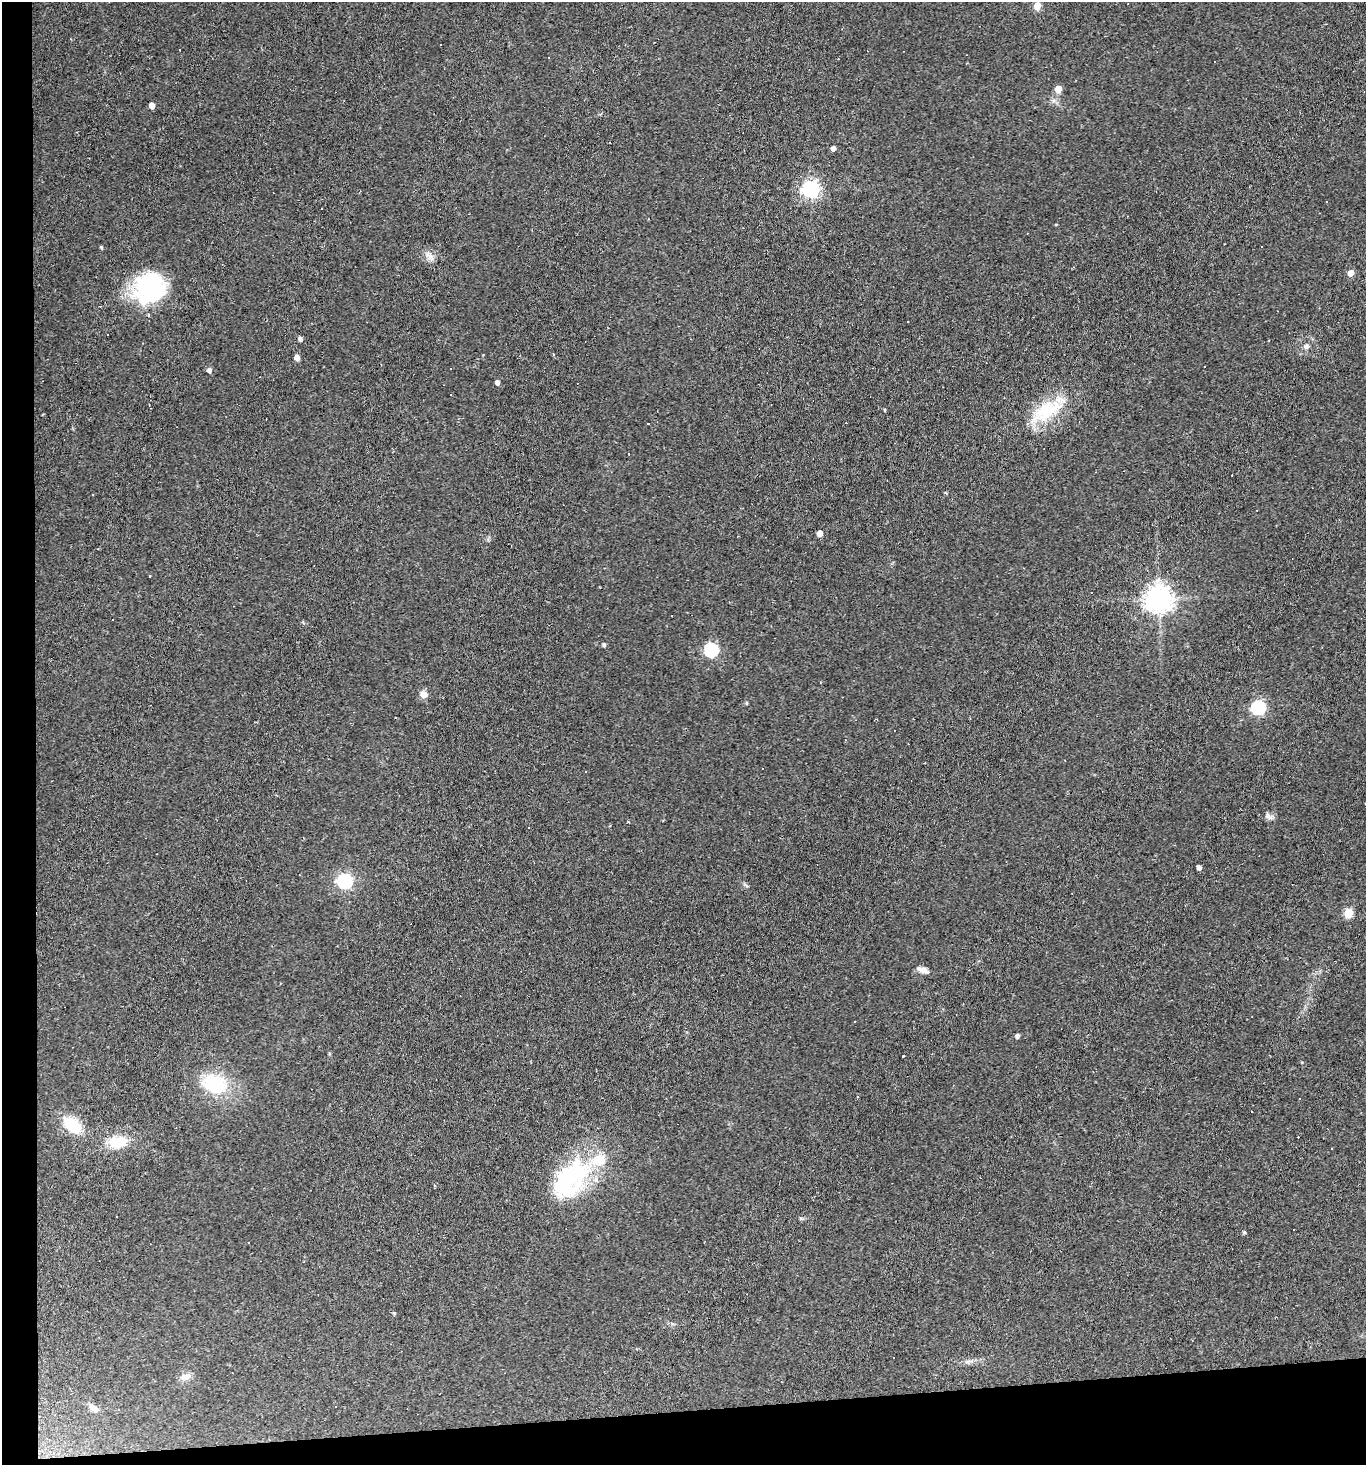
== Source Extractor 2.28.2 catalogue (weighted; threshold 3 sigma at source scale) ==
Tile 7 of 3 x 3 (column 1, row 3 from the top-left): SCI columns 124-1487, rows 1-1463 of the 4364 x 4388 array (HDU 1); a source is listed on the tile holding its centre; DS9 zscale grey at full resolution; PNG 1368 x 1467 px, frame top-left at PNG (2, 2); no overlay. Shown black and unused: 6% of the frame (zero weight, under 2 of 3 exposures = <1% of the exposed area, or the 3 px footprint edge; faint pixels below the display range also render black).
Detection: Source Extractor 2.28.2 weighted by HDU 2 'WHT'; one run over the whole footprint, this tile lists its part. Background 0.0931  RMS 0.0063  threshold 0.0285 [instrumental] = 3 sigma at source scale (4.5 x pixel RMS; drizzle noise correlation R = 1.50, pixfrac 1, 0.05/0.05 arcsec/px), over >= 5 px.
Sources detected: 73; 2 inside a brighter object's white glare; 26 cosmic-ray / hot-pixel residue — not listed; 1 inside a brighter listed object's ellipse — not listed separately; the other 44 listed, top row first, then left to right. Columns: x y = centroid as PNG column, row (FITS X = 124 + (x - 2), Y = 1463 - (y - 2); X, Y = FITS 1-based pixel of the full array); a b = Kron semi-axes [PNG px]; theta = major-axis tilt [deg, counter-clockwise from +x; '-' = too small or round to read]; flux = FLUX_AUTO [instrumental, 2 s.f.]
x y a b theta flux
1037 6 5 5 - 12
549 58 3 3 - 29
1058 89 5 5 - 11
152 105 5 4 - 4.8
833 148 4 4 - 2.5
811 189 7 6 - 230
101 247 4 4 - 0.88
429 255 16 8 -50 3.8
1351 273 5 4 - 6
150 284 48 28 22 49
300 339 5 4 - 1.9
1306 346 8 7 - 2.3
297 357 5 4 - 4
209 370 5 5 - 2.4
497 383 5 4 - 2.3
885 410 4 3 - 0.57
1046 411 41 18 31 34
648 423 3 3 - 2
629 454 3 3 - 0.94
946 493 4 3 - 0.68
93 494 3 3 - 1.4
820 533 4 4 - 4.5
1159 598 8 8 - 680
112 620 3 3 - 3.7
604 645 4 4 - 1.3
711 650 6 6 - 98
423 694 9 7 -17 4
1258 707 6 6 - 100
1268 816 11 7 -36 2.4
1199 867 4 4 - 2.8
345 881 7 6 - 150
1348 913 5 5 - 25
923 970 15 6 -21 3.9
1017 1036 4 4 - 2.3
903 1056 3 2 - 0.53
215 1084 24 18 -21 40
1299 1098 3 2 - 0.68
72 1125 18 12 -39 22
118 1142 20 13 4 16
570 1178 50 31 49 77
1244 1232 4 3 - 1
394 1313 4 4 - 0.73
185 1377 14 8 18 3.8
93 1407 14 6 -33 3
Unlisted compact peaks at least as high as the median listed source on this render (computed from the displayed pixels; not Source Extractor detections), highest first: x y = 801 1218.